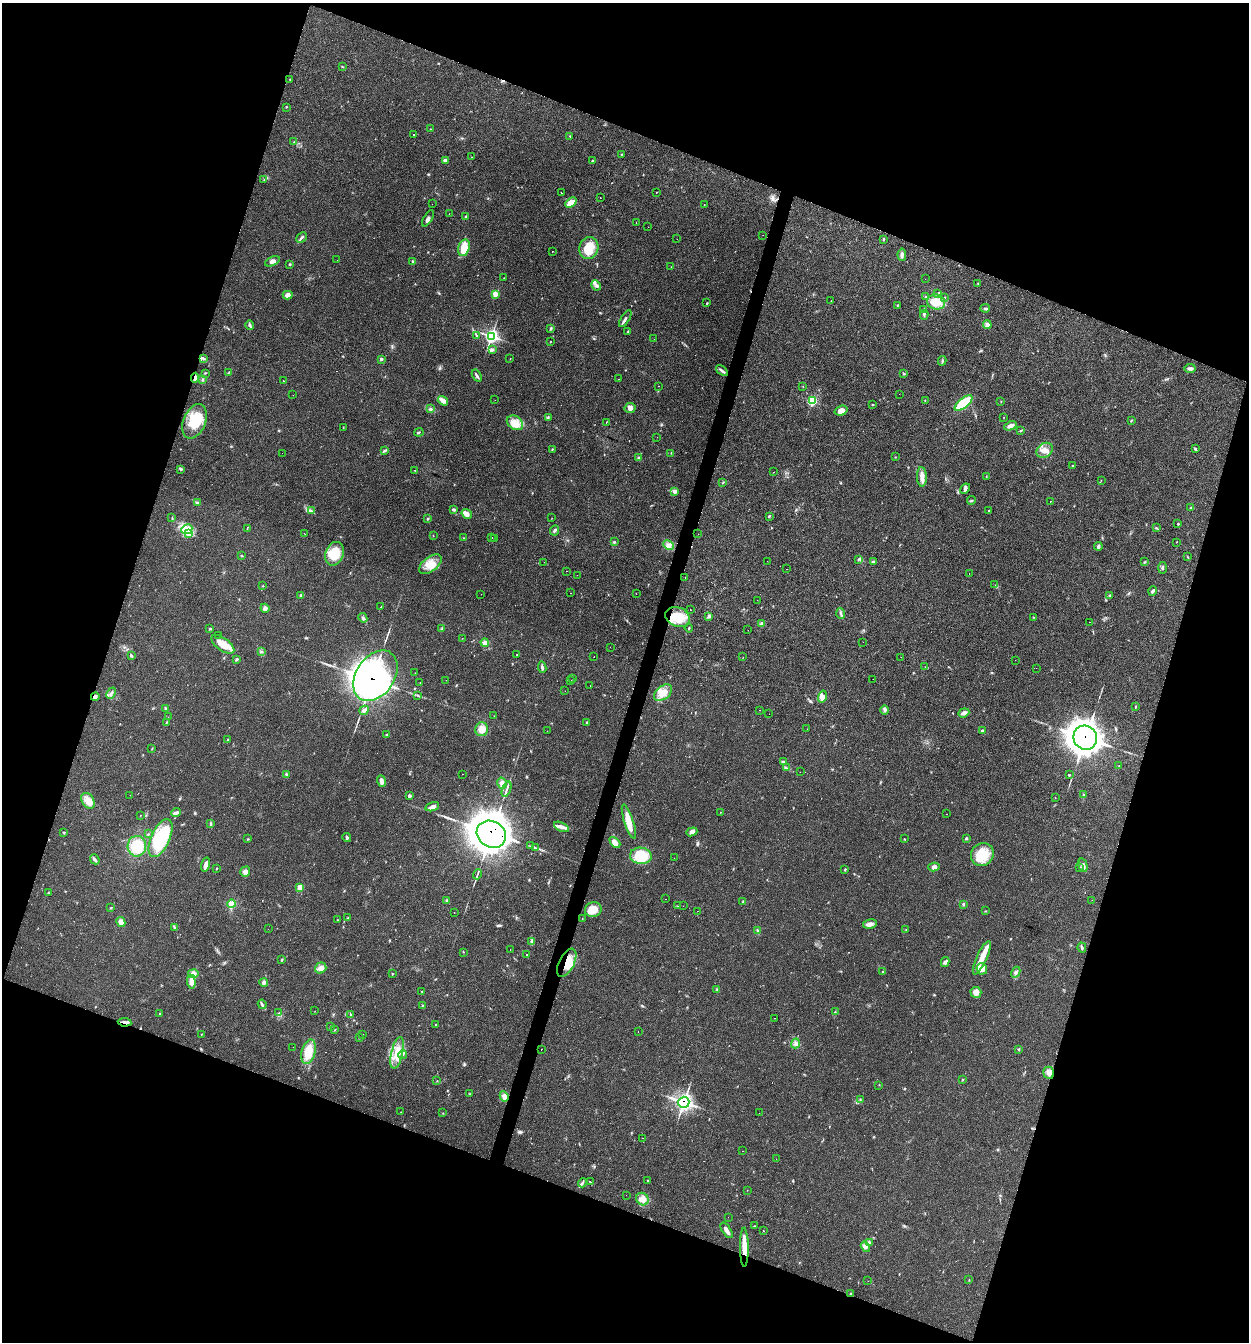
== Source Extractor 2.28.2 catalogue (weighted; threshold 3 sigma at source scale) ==
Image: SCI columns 131-5116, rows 5-5361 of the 5375 x 5361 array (HDU 1 of 3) = the unmasked area's bounding box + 8 px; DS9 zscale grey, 4 x 4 block average (1 PNG px = mean of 4 x 4 image px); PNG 1251 x 1344 px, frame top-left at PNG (2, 3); each listed source drawn as its Kron ellipse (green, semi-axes under 4 px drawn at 4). Shown black and unused: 39% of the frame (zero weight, under 2 of 3 exposures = <1% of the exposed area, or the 3 px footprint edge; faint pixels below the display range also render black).
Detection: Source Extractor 2.28.2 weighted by HDU 2 'WHT'. Background 0.0712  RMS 0.0074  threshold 0.0332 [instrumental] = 3 sigma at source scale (4.5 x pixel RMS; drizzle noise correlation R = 1.50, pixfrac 1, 0.05/0.05 arcsec/px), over >= 5 px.
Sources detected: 424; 7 inside a brighter object's white glare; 21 cosmic-ray / hot-pixel residue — neither listed nor drawn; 4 coinciding with a brighter row at this scale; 12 inside a brighter listed object's ellipse — not listed separately; the other 380 listed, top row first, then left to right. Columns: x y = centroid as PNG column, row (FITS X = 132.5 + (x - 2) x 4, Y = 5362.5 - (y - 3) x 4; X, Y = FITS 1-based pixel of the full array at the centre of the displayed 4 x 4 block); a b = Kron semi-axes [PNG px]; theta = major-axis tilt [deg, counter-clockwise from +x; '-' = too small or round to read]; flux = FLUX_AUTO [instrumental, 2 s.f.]
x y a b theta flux
342 66 3 2 - 1.9
290 80 2 2 - 1.6
286 107 2 2 - 3.5
430 129 2 2 - 1.8
414 134 2 2 - 17
570 136 2 2 - 2.4
294 142 2 2 - 1.7
621 154 3 2 - 3
472 157 2 2 - 11
445 161 4 3 - 18
592 161 3 2 - 2.9
264 180 2 2 - 1.5
657 192 2 2 - 4.1
561 193 2 2 - 11
600 198 2 2 - 1
571 203 6 4 41 58
432 204 2 2 - 4.4
704 205 2 2 - 0.89
449 214 2 2 - 0.85
466 216 3 2 - 2.5
428 218 9 2 58 9.8
636 222 2 2 - 6.2
648 227 2 2 - 0.92
763 235 2 2 - 0.62
301 237 6 2 43 8.7
677 239 2 2 - 1.2
883 239 3 2 - 4.3
464 248 9 5 75 70
589 248 11 9 70 97
553 251 2 2 - 3
902 255 6 2 -85 9.3
337 260 2 2 - 0.83
272 261 8 3 25 14
413 261 3 2 - 3.2
290 264 2 2 - 5.6
671 267 2 2 - 1
504 278 2 2 - 1.3
925 279 2 2 - 5.8
978 283 2 2 - 1.9
596 285 5 3 - 10
938 293 4 2 - 6.2
495 294 2 2 - 47
288 295 5 4 - 20
926 297 2 2 - 1.8
945 297 2 2 - 2
831 301 2 2 - 1.1
936 302 9 7 -14 70
707 303 3 2 - 2.7
897 305 3 2 - 3.1
985 308 4 3 - 6.2
924 309 2 2 - 2.3
924 315 5 2 - 5
625 319 9 2 59 13
250 325 5 2 - 7
987 325 4 4 - 15
551 328 3 2 - 5.9
628 331 3 2 - 2.7
477 336 3 2 - 3.4
491 336 4 4 - 380
654 339 2 2 - 1.6
550 342 2 2 - 2
492 350 2 2 - 3.8
203 358 4 2 - 5
381 359 2 2 - 7.9
510 359 2 2 - 1.1
942 361 4 2 - 5.6
1190 368 5 3 - 11
722 371 7 3 -37 10
205 373 2 2 - 1.6
228 373 2 2 - 2.3
904 374 2 2 - 3.1
477 375 6 2 -58 8.7
195 378 5 2 - 13
619 379 2 2 - 0.71
203 380 3 2 - 2.9
283 381 2 2 - 1.4
658 386 2 2 - 1.3
803 386 2 2 - 1.5
899 394 2 2 - 0.8
293 395 2 2 - 1.5
495 400 2 2 - 0.5
925 400 2 2 - 1.9
443 401 5 3 - 25
812 401 3 3 - 150
1001 401 2 2 - 1.7
964 403 11 5 38 140
873 405 2 2 - 2.7
630 408 5 5 - 19
430 409 4 3 - 6.5
841 411 6 4 17 27
548 417 3 2 - 2.8
1004 417 2 2 - 1
1131 420 2 2 - 2.3
194 421 18 11 68 120
606 422 2 2 - 1.8
515 423 9 6 -35 40
1010 426 6 4 22 20
343 428 2 2 - 1.4
1021 430 3 2 - 3.1
419 432 4 2 - 4.6
657 437 2 2 - 0.89
552 449 2 2 - 2.6
1195 449 3 2 - 2.5
385 450 3 2 - 4.1
1045 450 9 6 39 32
282 453 2 2 - 0.64
671 453 2 2 - 1.5
895 457 2 2 - 0.96
639 458 3 3 - 8.2
1073 466 2 2 - 2.4
181 469 3 2 - 3.6
415 470 2 2 - 0.99
773 472 2 2 - 3.4
986 476 3 2 - 2.8
922 477 10 5 -88 27
1101 480 2 2 - 1.4
723 482 2 2 - 2.1
965 489 5 3 - 8
675 491 2 2 - 17
971 500 4 2 - 4.8
1050 501 2 2 - 1
197 502 3 2 - 3.1
1191 508 3 2 - 3.1
453 509 3 2 - 5
989 510 2 2 - 2.7
311 511 3 2 - 3.1
467 514 6 4 -33 20
769 516 3 2 - 4.4
172 518 2 2 - 2
552 518 2 2 - 0.81
427 519 3 2 - 3.3
1177 524 2 2 - 2.7
247 528 2 2 - 1.8
1156 528 2 2 - 2.5
187 529 5 4 - 27
555 530 5 2 - 7.2
189 533 3 2 - 6.1
305 534 2 2 - 4.8
698 534 2 2 - 3.5
433 536 2 2 - 1.5
492 537 2 2 - 3.4
464 538 2 2 - 1.3
495 539 2 2 - 1.5
614 542 2 2 - 3.3
1176 542 2 2 - 1.4
668 545 5 4 - 18
1098 546 4 3 - 8.5
334 554 12 9 70 120
241 556 2 2 - 3.6
1188 557 2 2 - 1.7
858 559 3 2 - 2.7
767 561 2 2 - 3.4
873 561 4 2 - 4.2
544 562 2 2 - 1.3
1144 562 3 2 - 2.6
430 564 13 7 37 56
1162 568 6 2 86 6
786 569 2 2 - 9
567 571 2 2 - 5.7
969 573 2 2 - 2.2
577 575 2 2 - 1.9
685 577 2 2 - 1.2
263 585 2 2 - 2.4
995 585 2 2 - 1
1153 591 5 2 - 8.9
571 593 2 2 - 3.5
481 594 2 2 - 2.9
636 594 2 2 - 4.8
1110 595 2 2 - 2.2
301 596 3 2 - 6
757 600 2 2 - 0.67
381 607 2 2 - 4.8
265 608 4 4 - 13
690 609 2 2 - 3
841 614 5 2 - 8.6
708 616 3 2 - 6.4
677 617 12 9 -20 120
1034 617 2 2 - 1.5
363 618 5 3 - 7.6
1089 622 2 2 - 4.6
762 624 3 3 - 11
689 628 4 2 - 3.5
210 629 2 2 - 4.9
442 629 2 2 - 1.9
748 630 2 2 - 0.71
219 635 2 2 - 0.52
462 638 2 2 - 2.7
863 642 2 2 - 1.6
485 643 4 4 - 19
223 644 13 6 -36 57
610 647 2 2 - 0.75
261 651 2 2 - 2.2
517 655 2 2 - 2.2
132 656 3 2 - 4.8
594 657 2 2 - 2
743 657 2 2 - 0.67
901 657 2 2 - 9
237 659 4 3 - 5.7
1015 660 2 2 - 1.3
925 666 2 2 - 0.57
542 667 6 2 -82 8.3
1036 668 2 2 - 0.71
415 673 2 2 - 0.9
375 676 28 19 56 5800
573 679 2 2 - 1.9
873 679 2 2 - 1.5
446 680 2 2 - 0.78
571 680 2 2 - 2.2
420 683 2 2 - 2.4
590 686 2 2 - 0.65
565 691 2 2 - 2.2
111 693 6 2 66 9.5
663 693 10 6 39 48
418 695 3 2 - 3.4
822 696 6 4 74 16
95 697 4 3 - 9.2
1135 707 4 2 - 3.3
166 708 3 2 - 4
364 710 5 3 - 12
760 710 2 2 - 3.5
885 710 4 2 - 5.6
964 713 6 2 21 18
769 714 2 2 - 1.5
494 716 2 2 - 0.79
168 717 2 2 - 1.6
587 722 3 2 - 3.7
166 723 4 2 - 3.6
482 729 7 6 - 40
807 729 2 2 - 1.2
982 730 3 3 - 4.6
547 731 2 2 - 1.2
386 735 2 2 - 2.9
1085 738 12 11 - 5300
228 739 2 2 - 1.7
152 749 2 2 - 2.1
783 761 4 2 - 5.1
1119 765 2 2 - 1.1
786 768 2 2 - 2.5
800 772 2 2 - 1
287 774 3 2 - 5.5
462 774 2 2 - 0.75
1069 775 3 2 - 2.8
381 781 6 2 -73 24
502 783 6 4 -75 20
507 789 8 2 70 11
130 795 2 2 - 3.7
1083 795 3 2 - 3.6
409 796 3 3 - 9.7
1055 797 2 2 - 0.99
88 801 8 6 -58 37
432 807 7 4 17 16
720 812 2 2 - 1.3
176 813 5 3 - 9.2
946 814 2 2 - 2.4
140 815 2 2 - 1.1
629 821 18 4 -72 73
211 824 3 2 - 5.2
561 827 8 4 -25 19
64 832 2 2 - 2.8
692 832 5 4 - 18
148 834 2 2 - 2.1
491 834 15 13 -33 9500
160 838 20 9 66 300
347 838 5 2 - 7.7
966 838 3 3 - 5
248 839 2 2 - 2.1
904 839 2 2 - 2.9
615 842 6 3 -46 32
137 846 10 9 - 110
531 846 2 2 - 3.7
535 848 2 2 - 2.4
982 854 12 11 - 110
641 856 11 8 -8 160
674 858 2 2 - 3.9
95 859 5 2 - 8.5
206 865 7 3 75 21
1083 865 7 3 -76 11
934 867 5 4 - 17
1080 867 2 2 - 1.4
216 869 3 2 - 2.8
845 869 3 2 - 3.7
245 872 5 4 - 17
477 874 5 2 - 5.6
300 887 3 3 - 32
49 893 3 2 - 3.4
665 899 2 2 - 0.89
447 900 3 2 - 4.4
1092 900 2 2 - 1.6
743 902 2 2 - 4.4
231 904 4 4 - 36
964 904 2 2 - 6.2
678 906 2 2 - 1.9
683 906 2 2 - 2
111 908 2 2 - 2.4
593 910 8 7 - 65
697 911 2 2 - 1.1
986 911 2 2 - 1.7
454 913 2 2 - 2.4
348 918 2 2 - 2.4
582 919 2 2 - 1.5
338 920 3 2 - 2.4
121 922 5 4 - 22
870 924 7 4 11 20
175 927 4 2 - 4.5
268 929 2 2 - 0.78
906 929 2 2 - 1.4
757 931 3 2 - 4.5
532 942 2 2 - 2.4
1082 947 5 2 - 6
510 949 2 2 - 1.7
463 952 2 2 - 1.5
527 954 2 2 - 3.5
982 958 18 5 66 62
282 960 4 2 - 3.7
945 962 5 3 - 9.6
567 963 15 7 62 83
321 968 6 5 - 30
982 969 6 5 - 29
883 972 3 2 - 4.6
1016 972 6 3 62 10
392 973 3 2 - 2.4
193 974 5 4 - 23
191 982 7 4 -87 29
264 982 4 4 - 10
717 990 2 2 - 1.9
422 991 2 2 - 1.8
976 992 5 5 - 36
262 1004 5 2 - 7.3
422 1006 2 2 - 2.1
315 1011 2 2 - 0.98
835 1012 3 2 - 3.1
160 1013 2 2 - 1.7
278 1013 2 2 - 1.6
351 1015 2 2 - 2.9
774 1018 2 2 - 2.2
125 1022 7 2 -8 16
436 1024 2 2 - 1.5
331 1026 2 2 - 2.7
335 1029 2 2 - 1.7
638 1032 2 2 - 2.3
201 1034 2 2 - 1.4
362 1035 2 2 - 1.9
359 1037 2 2 - 1.3
795 1043 5 3 - 11
293 1047 2 2 - 1.3
541 1049 2 2 - 2.1
1019 1049 3 2 - 3.1
308 1052 12 7 75 93
397 1053 16 6 76 68
403 1054 4 2 - 7.4
1049 1073 6 5 - 21
963 1079 2 2 - 1.6
437 1081 2 2 - 1.5
879 1085 2 2 - 1.2
469 1094 2 2 - 3
504 1096 5 4 - 20
860 1099 3 2 - 3.1
684 1102 5 5 - 480
401 1112 2 2 - 1.4
443 1113 2 2 - 1.5
759 1113 2 2 - 0.57
642 1138 2 2 - 1.3
742 1151 2 2 - 2.6
776 1159 2 2 - 3
648 1180 2 2 - 2.9
590 1182 2 2 - 1.9
582 1183 5 3 - 8.5
747 1190 2 2 - 1.1
626 1195 2 2 - 0.56
642 1199 7 6 - 25
728 1217 2 2 - 1.2
754 1226 2 2 - 2.3
727 1230 9 3 -56 17
763 1231 2 2 - 8.5
869 1242 3 3 - 6.4
744 1247 19 4 -90 58
865 1247 5 4 - 13
969 1279 2 2 - 2
868 1281 2 2 - 2.8
851 1294 2 2 - 3.1
Overlapping masked pixels (flux is a lower limit): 11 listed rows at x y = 195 378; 677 617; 375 676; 95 697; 1085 738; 491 834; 567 963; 125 1022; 684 1102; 744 1247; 851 1294
Diffuse or blended objects may show on this block-average render without a row.